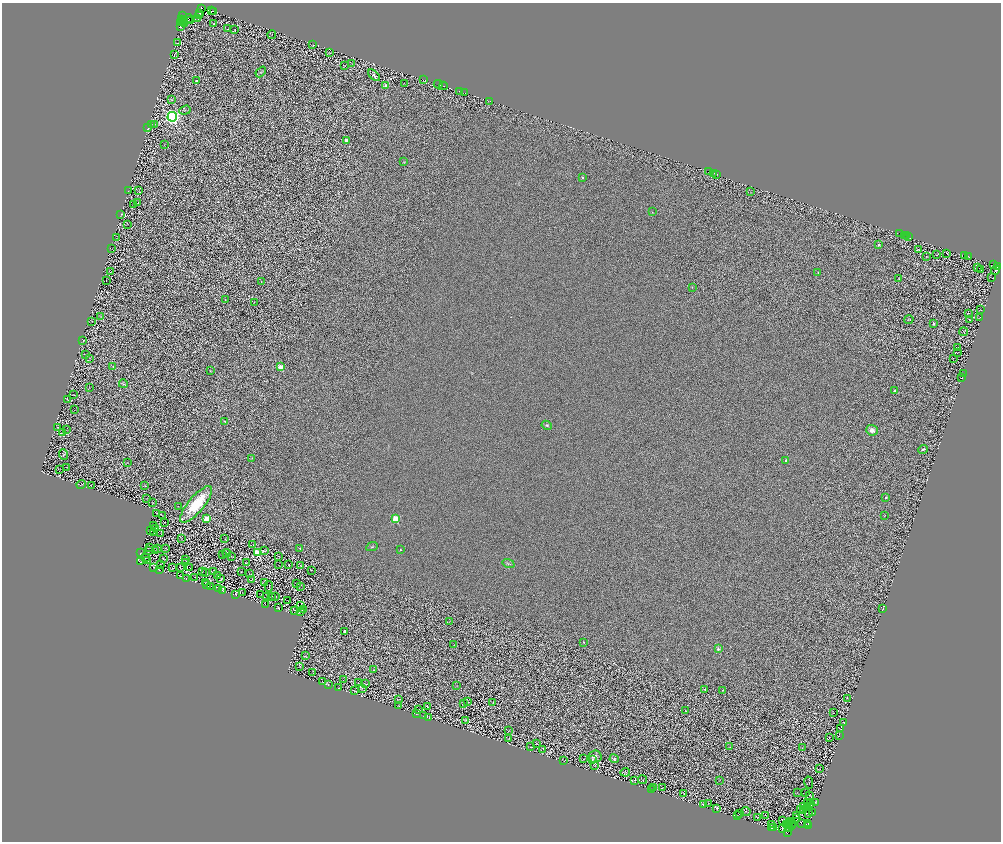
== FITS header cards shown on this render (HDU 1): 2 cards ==
NAXIS1  =                 1997
NAXIS2  =                 1679

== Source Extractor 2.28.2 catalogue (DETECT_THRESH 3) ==
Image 1997 x 1679 px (HDU 1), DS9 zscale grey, zoomed out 1/2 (1 PNG px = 2 x 2 image px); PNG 1003 x 844 px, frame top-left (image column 1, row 1678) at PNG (2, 3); each listed source drawn as its Kron ellipse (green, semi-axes under 4 px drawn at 4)
Background 0.507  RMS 0.85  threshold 2.55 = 3 sigma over >= 5 px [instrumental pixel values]
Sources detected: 415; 105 cannot appear on this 1/2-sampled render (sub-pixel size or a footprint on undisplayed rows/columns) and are neither listed nor drawn; the other 310 listed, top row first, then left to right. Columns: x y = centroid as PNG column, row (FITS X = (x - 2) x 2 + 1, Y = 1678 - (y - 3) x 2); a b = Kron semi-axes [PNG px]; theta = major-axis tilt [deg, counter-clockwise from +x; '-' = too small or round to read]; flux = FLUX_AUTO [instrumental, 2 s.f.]
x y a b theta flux
202 8 3 2 - 2500
212 11 3 2 - 7400
213 11 2 1 - 4600
199 13 2 1 - 1800
183 15 2 1 - 2000
199 15 2 1 - 1200
189 18 4 1 - 6100
198 18 2 1 - 2100
182 20 2 1 - 89
184 20 2 1 - 760
191 21 2 1 - 440
183 22 2 1 - 810
181 23 3 2 - 3900
185 23 3 2 - 1300
214 23 3 2 - 56
181 27 3 1 - 390
227 29 2 1 - 61
235 30 2 1 - 45
272 35 4 1 - 73
178 43 2 1 - 61
313 44 2 1 - 44
329 53 3 1 - 57
175 54 3 1 - 95
351 64 3 2 - 49
344 65 3 1 - 44
261 72 6 3 49 170
374 75 7 4 -46 420
424 80 2 1 - 460
197 81 2 2 - 640
404 83 3 1 - 48
438 84 4 1 - 870
386 85 2 2 - 1500
443 86 4 1 - 1600
459 91 2 1 - 920
464 93 2 1 - 370
171 100 4 2 - 76
489 101 4 1 - 58
185 110 6 2 21 180
172 117 5 4 - 56000
151 124 2 1 - 48
154 125 2 1 - 38
148 128 2 1 - 56
346 141 2 2 - 1900
164 145 3 1 - 46
404 162 3 2 - 69
709 171 2 1 - 260
714 173 2 1 - 320
716 174 2 2 - 1800
582 177 2 2 - 330
129 190 2 1 - 35
139 190 2 1 - 70
751 192 3 2 - 52
138 202 4 1 - 65
134 204 2 1 - 43
652 212 2 1 - 46
121 214 3 1 - 76
128 224 3 1 - 42
900 234 2 1 - 170
905 235 2 1 - 1100
907 236 2 2 - 300
909 236 3 1 - 350
117 238 3 1 - 44
879 245 2 2 - 560
112 248 4 1 - 68
918 250 3 2 - 88
947 253 2 1 - 43
937 255 2 1 - 46
965 255 2 1 - 41
926 257 3 2 - 50
969 257 2 1 - 62
994 264 2 1 - 350
998 267 3 2 - 530
977 268 2 1 - 36
981 269 3 1 - 56
996 270 4 2 - 140
110 272 2 1 - 41
818 272 2 2 - 110
899 278 3 2 - 73
992 278 2 1 - 26
106 280 2 1 - 37
261 282 2 1 - 59
692 287 3 2 - 70
226 300 2 1 - 48
254 302 2 1 - 38
980 310 2 1 - 63
968 313 3 1 - 53
101 316 3 1 - 76
979 317 2 1 - 39
909 319 5 2 - 100
969 320 2 1 - 48
92 321 2 1 - 52
933 324 2 2 - 630
964 332 4 1 - 59
83 341 2 1 - 43
958 347 2 1 - 42
957 353 4 2 - 72
85 355 2 1 - 39
89 358 3 2 - 64
953 359 2 1 - 44
113 367 3 3 - 220
281 367 2 2 - 3700
210 370 2 1 - 46
963 373 2 1 - 690
962 378 2 2 - 1000
123 384 4 2 - 140
89 387 2 1 - 50
894 391 2 2 - 950
73 395 2 1 - 56
67 400 2 1 - 29
74 410 2 2 - 55
224 421 3 2 - 150
547 425 5 4 - 260
58 427 2 1 - 48
67 430 2 1 - 36
872 430 6 5 - 790
63 433 2 1 - 43
923 449 4 2 - 290
63 454 5 4 - 180
252 458 3 1 - 56
786 460 2 2 - 720
128 463 3 2 - 51
67 467 2 2 - 50
60 469 3 1 - 54
81 485 4 1 - 53
91 485 3 2 - 42
145 486 3 2 - 64
147 498 3 1 - 46
886 498 2 2 - 440
152 502 2 1 - 50
196 504 23 8 50 7600
178 506 3 1 - 49
156 513 3 1 - 92
162 515 2 1 - 35
885 515 2 1 - 39
207 518 3 2 - 4700
395 519 3 3 - 8000
165 522 2 1 - 62
154 525 3 1 - 43
156 528 2 1 - 55
151 531 2 1 - 61
154 533 3 1 - 44
161 533 2 1 - 62
182 538 2 1 - 55
225 538 3 2 - 71
253 545 2 1 - 69
372 547 6 3 24 180
150 548 2 1 - 37
157 548 4 1 - 72
166 548 4 1 - 71
300 548 2 2 - 80
400 549 2 2 - 130
149 550 3 1 - 43
265 550 2 2 - 89
155 551 3 1 - 52
140 553 2 1 - 59
227 553 4 1 - 56
257 553 3 3 - 8600
222 555 2 1 - 55
231 556 2 1 - 41
279 556 2 2 - 58
146 558 2 1 - 72
164 559 4 1 - 88
186 559 4 2 - 88
147 561 3 1 - 61
141 562 2 1 - 41
186 562 2 1 - 44
246 563 2 2 - 67
160 564 3 1 - 39
509 564 6 3 -19 300
279 565 2 1 - 41
288 565 3 1 - 34
301 566 3 2 - 64
154 567 2 2 - 71
172 568 3 2 - 37
180 568 2 1 - 48
189 568 2 1 - 25
159 570 2 1 - 48
311 570 2 1 - 50
202 571 2 1 - 60
206 572 2 1 - 30
213 572 2 1 - 45
241 572 2 1 - 59
249 573 2 1 - 41
180 576 3 2 - 65
218 576 3 1 - 38
195 577 2 1 - 52
186 578 3 2 - 83
221 579 4 1 - 74
252 580 2 1 - 47
205 583 3 1 - 37
264 583 2 1 - 20
296 583 3 1 - 64
206 585 2 1 - 44
211 586 2 1 - 51
269 586 5 1 - 62
301 586 3 2 - 51
219 589 2 1 - 65
222 590 3 2 - 74
243 593 4 1 - 36
236 594 3 3 - 89
261 594 2 1 - 53
266 596 3 2 - 94
276 596 2 1 - 63
271 597 2 1 - 38
288 600 2 1 - 41
265 604 3 2 - 49
301 605 3 1 - 34
278 608 4 1 - 90
883 608 2 1 - 53
303 609 3 3 - 23
294 610 3 1 - 55
301 611 2 1 - 46
449 621 3 2 - 83
345 632 3 3 - 330
584 642 2 2 - 220
454 645 3 1 - 52
718 649 3 3 - 430
305 656 2 1 - 60
300 667 2 1 - 45
373 670 2 1 - 93
313 673 3 1 - 47
343 680 2 1 - 33
322 682 4 1 - 56
358 683 2 1 - 45
366 684 3 1 - 51
328 685 2 1 - 30
457 685 3 2 - 43
339 688 3 2 - 57
362 688 2 1 - 29
705 689 2 2 - 190
723 690 3 2 - 73
355 691 3 2 - 48
847 698 2 1 - 40
398 699 3 2 - 70
468 702 2 1 - 42
493 702 3 1 - 57
463 703 3 1 - 75
398 706 3 2 - 78
427 706 3 1 - 83
419 710 2 1 - 41
685 711 2 1 - 42
833 713 2 1 - 57
416 714 2 1 - 58
424 715 2 1 - 71
429 717 4 2 - 70
465 720 3 2 - 59
844 722 2 1 - 49
840 729 2 1 - 44
508 731 4 2 - 56
839 735 2 1 - 40
829 737 3 2 - 40
508 738 3 1 - 41
536 744 2 1 - 46
531 747 2 2 - 460
730 747 3 2 - 58
802 748 2 1 - 41
543 749 2 1 - 42
595 756 6 6 - 550
584 759 2 1 - 48
592 759 3 3 - 120
614 759 4 4 - 360
564 761 2 1 - 39
595 766 2 2 - 61
819 769 3 1 - 53
625 772 5 1 - 76
635 780 3 1 - 45
642 780 4 2 - 58
719 780 2 1 - 42
809 783 6 2 -80 87
654 787 3 2 - 38
662 787 3 2 - 73
651 789 3 1 - 64
797 792 2 1 - 33
805 792 2 1 - 65
684 793 3 2 - 78
810 795 3 3 - 120
816 802 2 2 - 73
708 803 2 1 - 55
807 803 3 1 - 73
811 804 2 1 - 38
703 805 2 1 - 42
804 807 2 2 - 15
807 807 2 1 - 33
717 808 4 2 - 110
801 809 2 1 - 38
804 810 2 1 - 58
746 812 4 1 - 47
812 812 3 1 - 66
809 813 3 2 - 31
739 814 4 1 - 80
766 815 2 1 - 55
737 816 2 1 - 47
797 816 3 2 - 82
758 817 2 1 - 54
797 818 2 1 - 62
782 820 3 2 - 87
790 821 2 1 - 33
789 823 3 1 - 92
793 823 2 1 - 39
801 823 2 1 - 37
808 823 2 1 - 33
787 824 3 1 - 77
771 825 2 1 - 20
791 825 2 1 - 59
808 825 2 1 - 1800
774 827 2 1 - 62
772 828 2 1 - 64
782 829 2 1 - 61
789 829 2 1 - 32
787 833 2 1 - 310
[105 sub-pixel or undisplayed-footprint detections neither listed nor drawn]